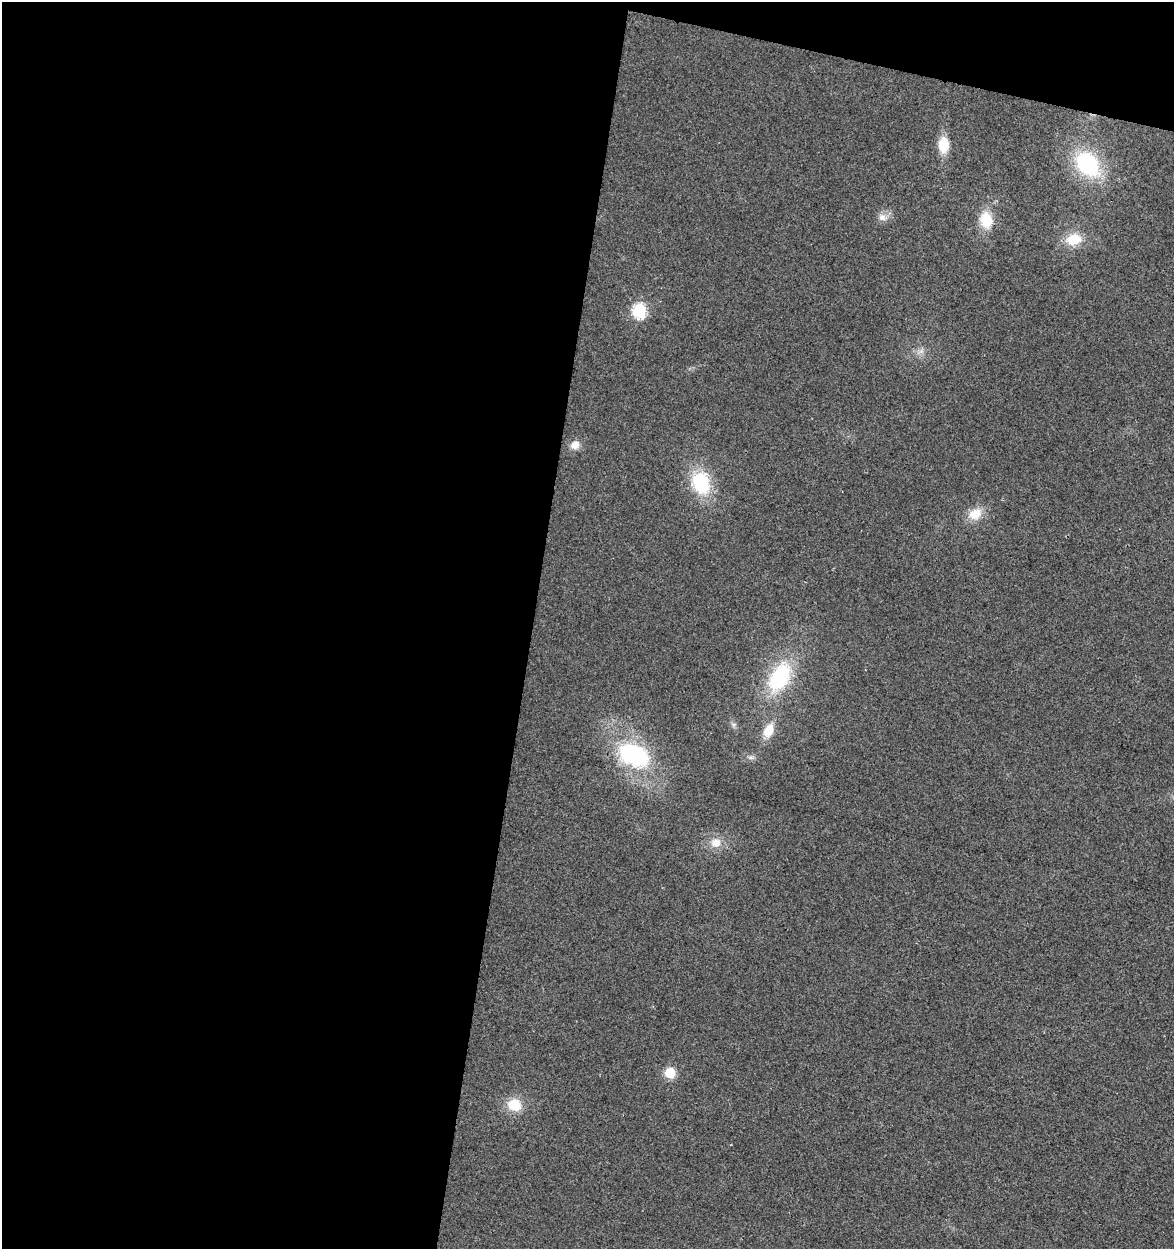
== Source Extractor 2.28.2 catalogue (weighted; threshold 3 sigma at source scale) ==
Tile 1 of 4 x 4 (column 1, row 1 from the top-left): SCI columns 285-1456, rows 3742-4988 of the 5193 x 4995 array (HDU 1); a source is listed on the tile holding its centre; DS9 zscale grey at full resolution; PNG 1176 x 1251 px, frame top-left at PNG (2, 2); no overlay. Shown black and unused: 48% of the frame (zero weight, under 2 of 3 exposures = <1% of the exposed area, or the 3 px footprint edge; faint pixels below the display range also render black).
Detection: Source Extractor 2.28.2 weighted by HDU 2 'WHT'; one run over the whole footprint, this tile lists its part. Background 0.017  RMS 0.0078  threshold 0.035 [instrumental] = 3 sigma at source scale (4.5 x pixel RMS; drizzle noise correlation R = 1.50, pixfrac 1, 0.0396/0.0396 arcsec/px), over >= 5 px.
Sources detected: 17; all 17 listed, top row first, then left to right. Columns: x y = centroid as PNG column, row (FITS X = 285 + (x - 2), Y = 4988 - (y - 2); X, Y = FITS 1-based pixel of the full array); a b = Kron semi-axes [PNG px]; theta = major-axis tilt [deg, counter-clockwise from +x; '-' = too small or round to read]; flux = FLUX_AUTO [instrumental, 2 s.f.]
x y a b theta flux
943 145 16 11 -89 18
1088 164 26 19 -50 71
882 217 11 10 - 5.4
986 220 16 12 -80 23
1074 239 18 12 12 19
640 311 7 6 - 120
921 351 8 6 45 3.2
575 445 12 10 33 7.2
701 483 25 18 -73 47
975 514 17 13 30 13
780 677 33 20 59 63
768 730 16 11 65 13
634 755 36 24 -23 87
751 757 9 5 5 2.2
716 843 14 13 - 9.5
670 1073 6 6 - 51
514 1105 16 14 -17 18